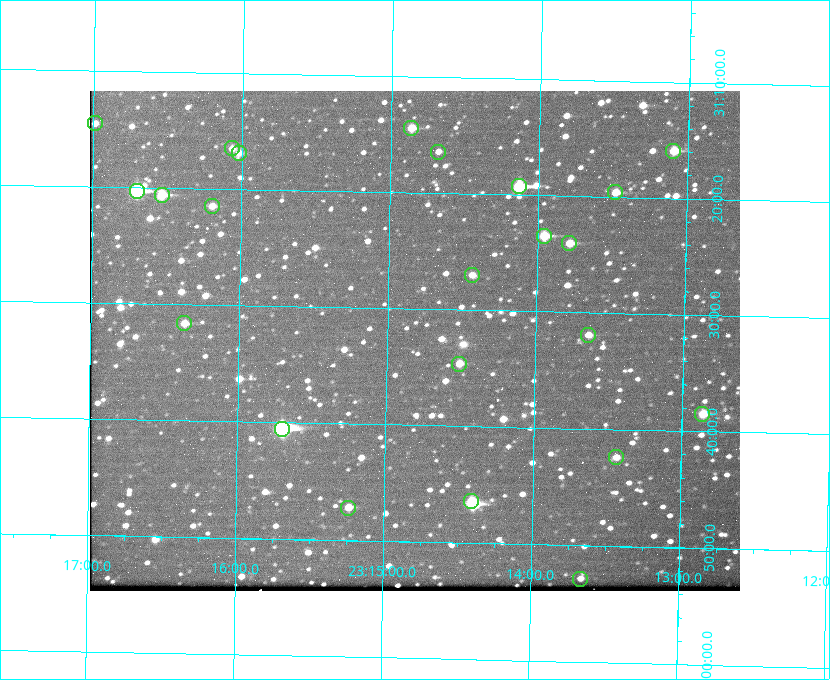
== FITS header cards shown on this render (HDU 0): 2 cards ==
NAXIS1  =                  650 / Width of table row in bytes
NAXIS2  =                  500 / Number of rows in table

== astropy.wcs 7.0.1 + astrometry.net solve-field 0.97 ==
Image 650 x 500 px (HDU 0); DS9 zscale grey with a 90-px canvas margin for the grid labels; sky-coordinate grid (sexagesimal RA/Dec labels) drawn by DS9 from the SOLVED WCS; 23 Tycho-2 reference stars matched to detected sources circled (green)
Header WCS: none
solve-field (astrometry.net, Tycho-2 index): SOLVED blind (the file carries no WCS)
Solved WCS: RA---TAN-SIP/DEC--TAN-SIP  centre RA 23:14:49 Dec +31:33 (348.70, +31.55 deg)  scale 5.17 arcsec/px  FOV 56.0' x 43.0'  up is +179 deg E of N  parity flipped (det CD > 0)
(file carries no celestial WCS; the grid is the blind solution)
Tycho-2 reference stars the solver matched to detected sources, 23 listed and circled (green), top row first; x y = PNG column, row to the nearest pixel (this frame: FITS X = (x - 90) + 1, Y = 500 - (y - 91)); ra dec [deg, ICRS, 3 dp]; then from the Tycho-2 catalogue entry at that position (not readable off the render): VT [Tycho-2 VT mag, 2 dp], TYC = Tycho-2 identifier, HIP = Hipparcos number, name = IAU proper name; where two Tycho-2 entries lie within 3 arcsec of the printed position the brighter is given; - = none
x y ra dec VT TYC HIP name
95 123 349.247 +31.243 11.65 2752-184-1 - -
411 128 348.716 +31.241 10.71 2751-1879-1 - -
232 148 349.017 +31.275 11.37 2752-138-1 - -
673 151 348.274 +31.265 10.04 2751-1349-1 - -
438 152 348.670 +31.274 11.52 2751-699-1 - -
239 153 349.005 +31.281 11.69 2752-129-1 - -
519 186 348.533 +31.321 8.95 2751-241-1 - -
137 191 349.176 +31.338 8.87 2752-38-1 - -
615 192 348.371 +31.327 10.64 2751-1121-1 - -
162 195 349.134 +31.344 10.32 2752-30-1 - -
212 206 349.049 +31.358 11.45 2752-14-1 - -
544 236 348.489 +31.392 10.19 2751-871-1 - -
569 243 348.446 +31.401 10.83 2751-661-1 - -
472 275 348.609 +31.450 11.66 2751-603-1 - -
184 323 349.092 +31.527 11.51 2752-227-1 - -
588 335 348.411 +31.532 11.57 2751-1753-1 - -
459 364 348.628 +31.577 11.53 2751-2055-1 - -
702 414 348.216 +31.641 10.50 2751-2059-1 - -
282 429 348.924 +31.676 7.66 2752-472-1 114838 -
616 457 348.359 +31.706 12.06 2751-1215-1 - -
471 501 348.603 +31.774 10.34 2751-877-1 - -
348 508 348.810 +31.787 10.96 2752-75-1 - -
580 579 348.416 +31.882 12.05 2755-227-1 - -